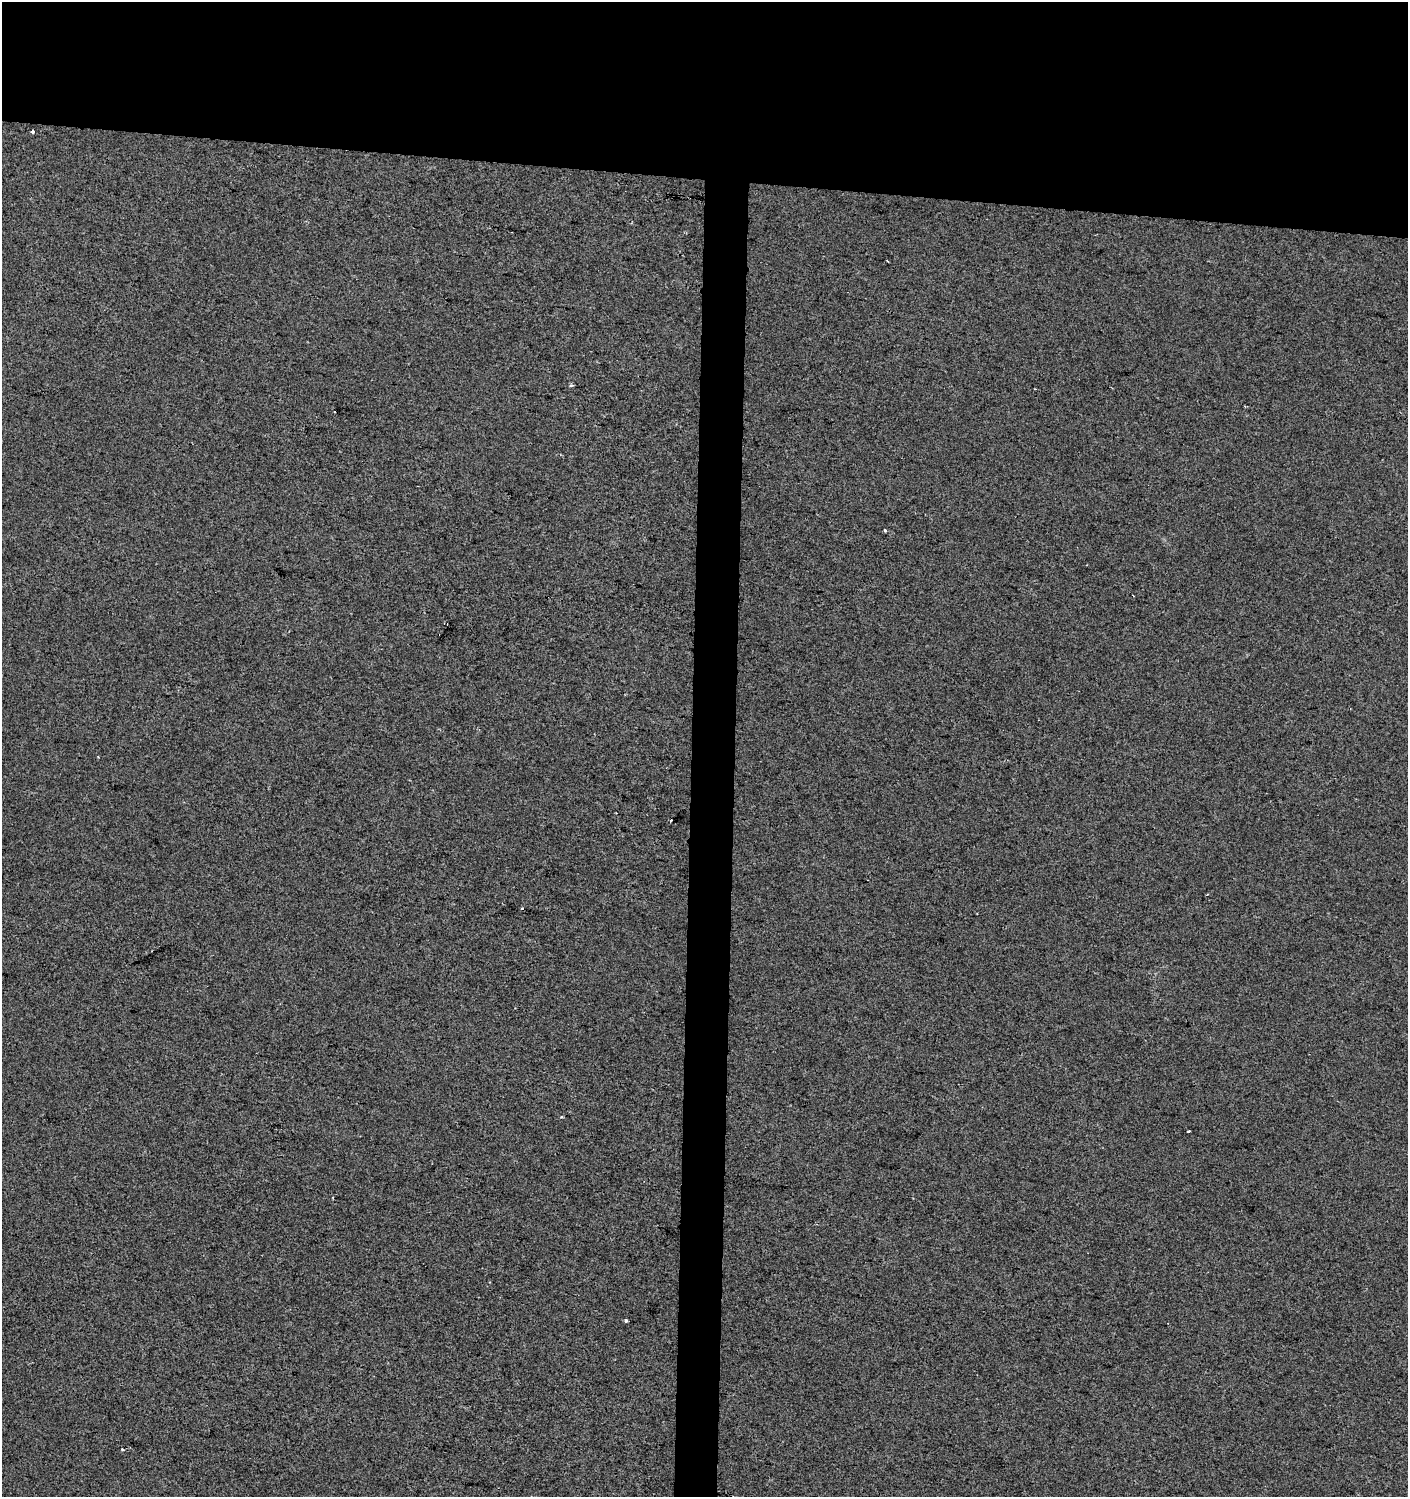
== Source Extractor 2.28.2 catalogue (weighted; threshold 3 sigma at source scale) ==
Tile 2 of 3 x 3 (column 2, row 1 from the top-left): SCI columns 1692-3097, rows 2991-4485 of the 4734 x 4494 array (HDU 1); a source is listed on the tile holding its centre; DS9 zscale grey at full resolution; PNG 1410 x 1499 px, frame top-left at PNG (2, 2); no overlay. Shown black and unused: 15% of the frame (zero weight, under 2 of 3 exposures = <1% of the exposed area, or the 3 px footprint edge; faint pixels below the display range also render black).
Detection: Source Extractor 2.28.2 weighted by HDU 2 'WHT'; one run over the whole footprint, this tile lists its part. Background 0.00371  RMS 0.0062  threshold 0.0277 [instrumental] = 3 sigma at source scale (4.5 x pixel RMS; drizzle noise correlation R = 1.50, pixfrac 1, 0.0396/0.0396 arcsec/px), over >= 5 px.
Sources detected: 13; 2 cosmic-ray / hot-pixel residue — not listed; the other 11 listed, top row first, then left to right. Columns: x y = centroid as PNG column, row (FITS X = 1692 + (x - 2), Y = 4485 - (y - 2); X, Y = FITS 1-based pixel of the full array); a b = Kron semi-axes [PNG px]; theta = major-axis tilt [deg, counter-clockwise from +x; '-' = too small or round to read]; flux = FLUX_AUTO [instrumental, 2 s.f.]
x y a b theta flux
32 131 4 3 - 6.5
887 261 3 2 - 0.93
571 385 4 3 - 1.8
1245 406 4 2 - 0.6
335 412 3 2 - 0.72
885 530 3 3 - 2.8
1207 894 3 2 - 0.61
522 909 3 3 - 2.2
1188 1131 3 2 - 1
626 1321 3 3 - 1.6
122 1449 4 2 - 0.56